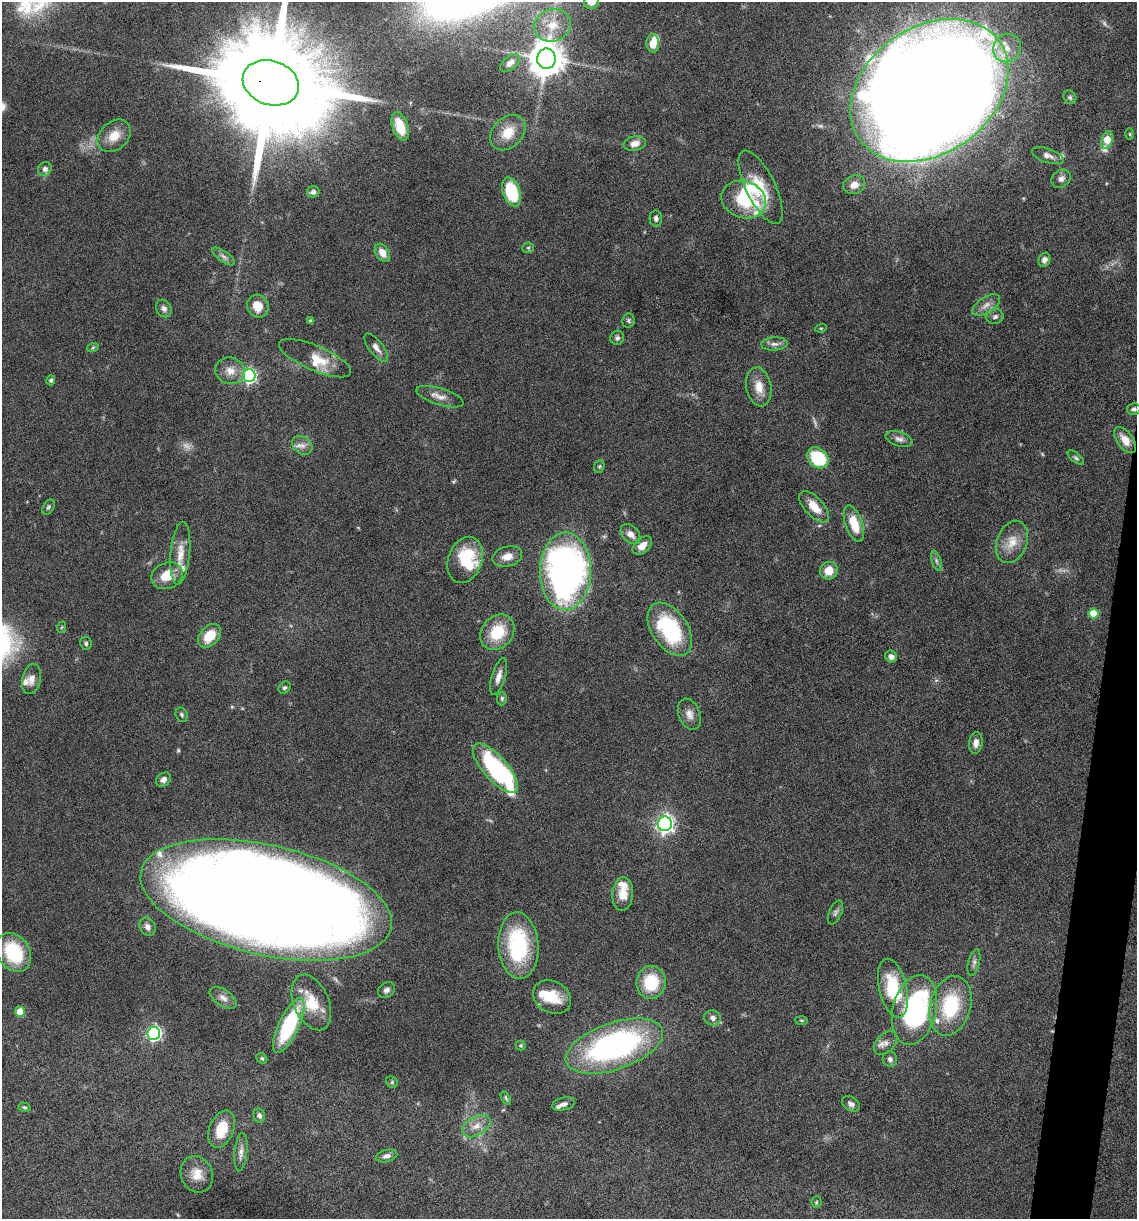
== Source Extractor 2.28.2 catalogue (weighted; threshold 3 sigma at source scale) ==
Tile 6 of 4 x 4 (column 2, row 2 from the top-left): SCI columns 1371-2505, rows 2435-3651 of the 4893 x 4871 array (HDU 1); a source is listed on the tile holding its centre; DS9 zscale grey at full resolution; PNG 1139 x 1221 px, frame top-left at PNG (2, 2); each listed source drawn as its Kron ellipse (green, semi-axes under 4 px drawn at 4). Shown black and unused: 3% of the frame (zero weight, under 10 of 20 exposures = <1% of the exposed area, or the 3 px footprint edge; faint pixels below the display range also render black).
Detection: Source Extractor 2.28.2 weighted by HDU 2 'WHT'; one run over the whole footprint, this tile lists its part. Background 0.0424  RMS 0.0026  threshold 0.0105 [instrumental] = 3 sigma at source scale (4.09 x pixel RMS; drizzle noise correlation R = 1.36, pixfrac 0.8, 0.05/0.05 arcsec/px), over >= 5 px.
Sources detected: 138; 4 too faint to see at this stretch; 2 inside a brighter object's white glare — neither listed nor drawn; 13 inside a brighter listed object's ellipse — not listed separately; the other 119 listed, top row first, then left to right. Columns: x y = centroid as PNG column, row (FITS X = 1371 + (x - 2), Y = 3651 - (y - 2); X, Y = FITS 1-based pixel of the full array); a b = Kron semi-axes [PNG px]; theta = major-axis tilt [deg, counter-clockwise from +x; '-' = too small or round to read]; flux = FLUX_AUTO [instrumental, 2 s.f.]
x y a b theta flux
591 2 8 6 18 2.2
553 25 18 16 22 5.2
653 43 9 6 -86 2.5
1007 48 14 13 - 3.7
546 59 10 9 - 550
510 63 11 6 41 1.5
271 83 29 22 -19 9800
929 90 85 63 35 1400
1070 97 7 6 - 0.5
400 126 15 7 -71 4.7
508 133 20 15 45 5
1130 134 6 4 -89 0.31
114 136 18 14 42 3.9
1107 140 9 5 74 6.6
635 144 11 7 11 1.8
1048 156 16 7 -18 1.4
45 169 7 6 - 0.99
1061 179 10 8 38 1.2
854 185 11 9 20 2
760 187 40 14 -64 7.4
313 192 6 5 - 0.88
511 192 15 8 -70 14
744 200 23 18 -20 10
656 218 8 6 -90 0.81
528 248 6 5 - 0.39
382 253 10 6 -58 2.5
224 256 13 5 -36 1
1044 260 7 5 70 0.97
986 305 16 8 32 1.7
258 306 12 10 -66 3.7
164 309 9 7 -58 0.93
995 317 8 7 - 0.76
628 320 7 6 - 0.5
311 321 3 3 - 0.55
821 328 6 3 18 0.24
617 338 7 6 - 0.65
774 344 13 6 3 1.2
93 347 6 4 20 0.34
376 348 17 7 -53 1.5
315 358 39 12 -23 5.6
230 371 15 13 -15 2.8
249 375 6 6 - 53
51 380 5 4 - 0.47
759 387 20 12 -79 3.3
440 397 24 8 -17 2.1
1134 409 6 6 - 0.67
899 439 14 7 -17 1.2
1125 440 15 8 -54 3.2
302 445 11 8 -37 1.4
818 458 12 9 -43 13
1076 458 10 4 -39 0.55
599 466 7 5 68 0.4
48 507 8 5 59 0.47
814 507 19 9 -48 3.7
854 524 19 8 -71 5.9
630 534 11 8 -47 1.8
1012 542 22 15 69 4.1
642 546 11 7 43 2.2
180 553 31 9 85 3.8
507 557 15 10 15 2.3
465 560 24 17 71 11
936 561 10 5 -72 0.68
565 571 39 25 89 110
829 571 9 8 - 3.3
167 576 16 13 23 4.5
1093 613 5 5 - 6.1
62 627 6 3 70 0.23
670 629 30 18 -56 21
497 632 19 15 50 8.5
210 636 14 9 47 5.4
86 643 6 5 - 0.44
891 656 6 5 - 1.1
499 677 19 6 73 1.7
31 679 15 9 78 1.8
284 688 7 5 42 0.54
502 698 7 5 89 0.5
689 714 16 10 -67 1.9
182 715 7 5 -68 0.46
976 743 11 7 83 1.3
495 768 31 12 -48 34
163 780 8 6 38 1
665 824 7 7 - 100
623 894 17 10 86 3.3
266 900 128 55 -13 700
835 912 12 6 66 0.78
147 927 9 8 - 1.4
518 946 33 20 -86 23
14 952 21 16 -56 14
974 962 13 5 76 0.86
651 982 16 14 81 9.8
893 988 30 14 -77 12
386 990 9 7 36 0.84
552 997 20 15 -30 6.7
223 998 15 8 -35 1.4
311 1002 29 17 -66 6.8
950 1006 30 20 75 15
914 1010 35 21 76 41
20 1012 5 5 - 4.4
713 1018 8 7 - 1.1
801 1020 6 3 -1 0.26
289 1026 30 10 65 22
154 1033 6 6 - 55
886 1043 14 9 48 1.5
521 1046 5 5 - 0.31
614 1046 51 23 19 62
262 1058 6 5 - 0.36
890 1059 8 7 - 0.76
392 1082 6 5 - 0.36
506 1098 7 4 -60 0.37
563 1104 11 6 14 0.94
851 1104 10 7 -32 0.92
24 1107 6 4 -16 0.36
259 1115 7 5 -78 0.79
476 1126 15 9 31 2.4
222 1129 19 12 68 5.9
241 1152 19 6 84 1.5
387 1156 11 6 15 1.1
197 1174 19 15 -67 3.5
816 1202 5 5 - 0.35
Overlapping masked pixels (flux is a lower limit): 2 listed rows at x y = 271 83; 1134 409
Isophote crosses this tile's border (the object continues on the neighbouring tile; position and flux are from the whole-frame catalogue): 3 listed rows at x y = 591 2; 271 83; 929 90